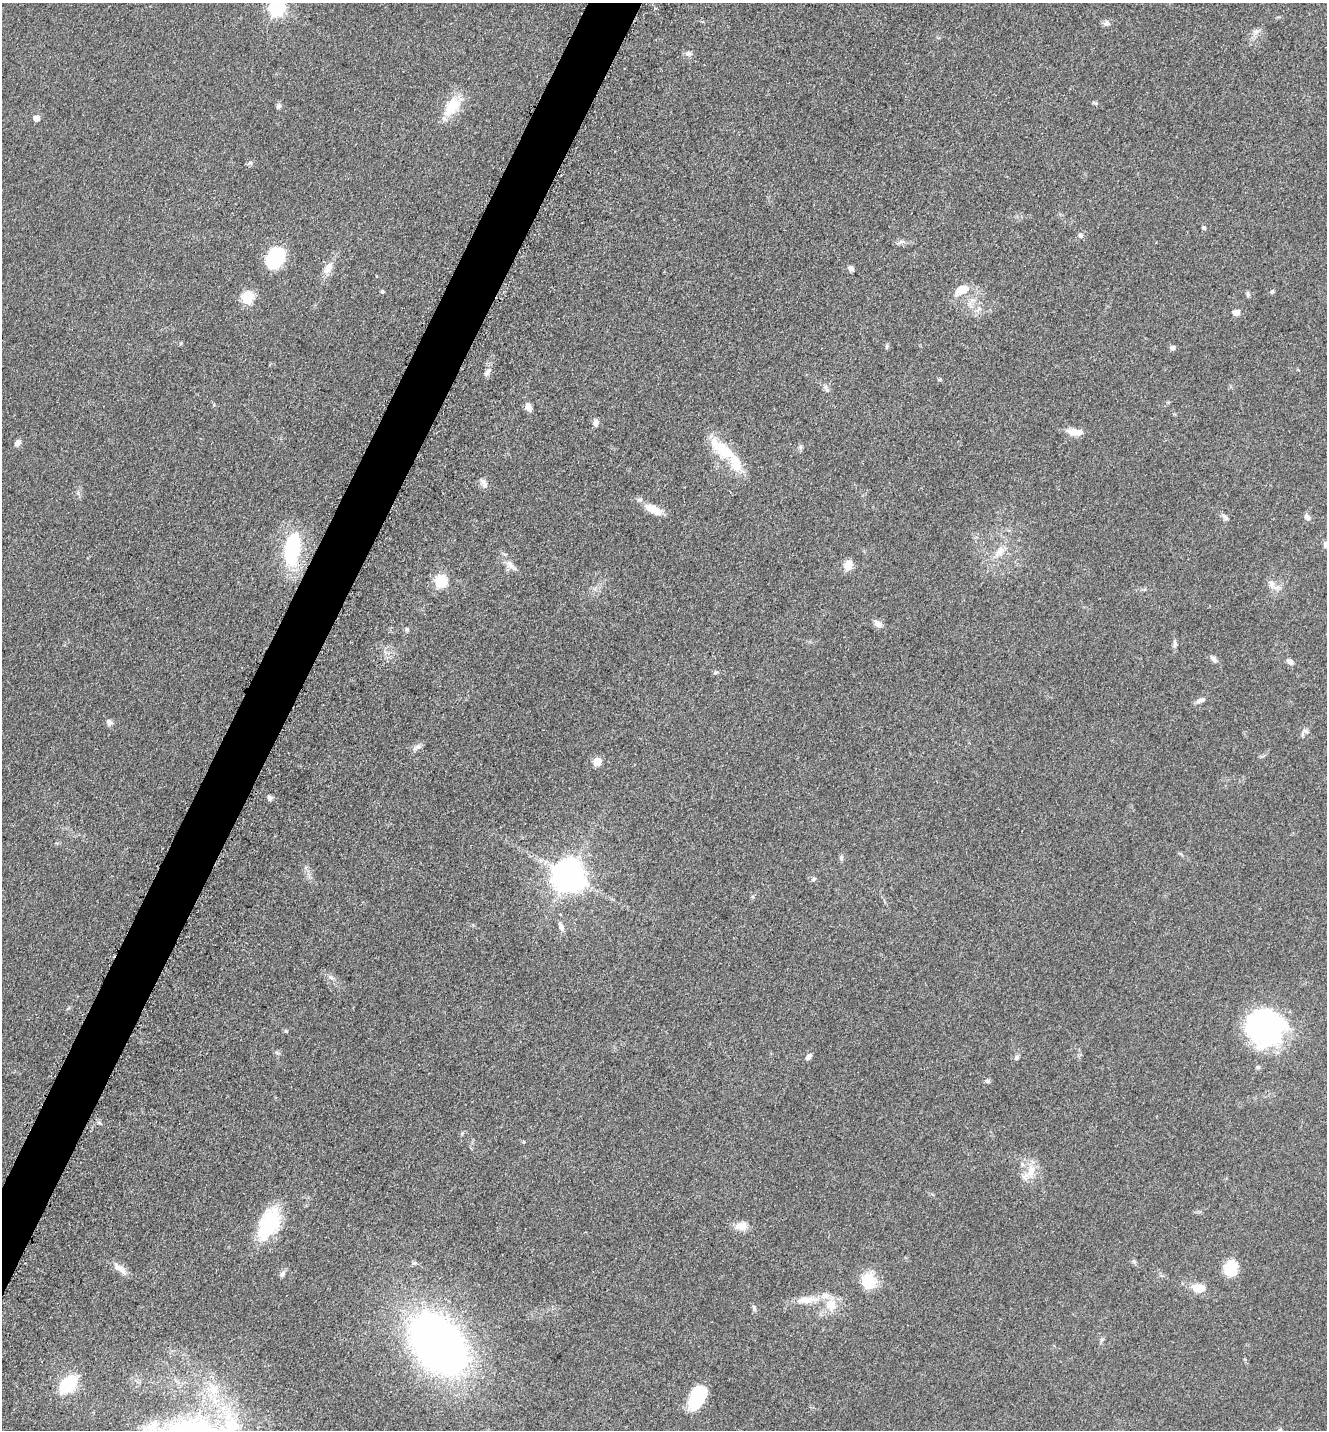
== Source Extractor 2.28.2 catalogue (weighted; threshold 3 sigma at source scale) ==
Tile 7 of 4 x 4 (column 3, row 2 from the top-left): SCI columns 2949-4273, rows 2899-4326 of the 5806 x 5774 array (HDU 1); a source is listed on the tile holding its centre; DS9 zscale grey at full resolution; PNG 1329 x 1432 px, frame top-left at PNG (2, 3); no overlay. Shown black and unused: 3% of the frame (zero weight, under 3 of 5 exposures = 4% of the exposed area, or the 3 px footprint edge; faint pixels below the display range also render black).
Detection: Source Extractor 2.28.2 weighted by HDU 2 'WHT'; one run over the whole footprint, this tile lists its part. Background 0.0644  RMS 0.006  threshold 0.0269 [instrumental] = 3 sigma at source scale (4.5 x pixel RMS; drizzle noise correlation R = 1.50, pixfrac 1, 0.05/0.05 arcsec/px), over >= 5 px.
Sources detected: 81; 2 inside a brighter listed object's ellipse — not listed separately; the other 79 listed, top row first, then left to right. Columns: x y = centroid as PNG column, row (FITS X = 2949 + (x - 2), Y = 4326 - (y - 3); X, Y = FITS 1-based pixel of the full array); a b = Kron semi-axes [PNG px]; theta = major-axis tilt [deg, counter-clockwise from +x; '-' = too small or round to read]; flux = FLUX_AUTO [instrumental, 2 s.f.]
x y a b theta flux
277 8 8 7 - 130
1106 23 9 7 0 2
1256 32 8 7 - 2.4
688 54 9 6 -13 2.2
279 106 7 6 - 1.5
452 107 25 13 53 18
36 118 5 5 - 6.4
1204 228 5 4 - 1.1
1080 235 7 6 - 1.7
901 242 10 4 13 1.6
275 258 21 14 65 38
328 268 16 9 63 5.9
851 268 6 6 - 2.1
962 290 16 10 25 9.4
382 291 5 5 - 0.84
1272 292 6 5 - 0.9
1248 294 8 4 -84 1.2
248 297 12 10 82 14
1236 313 7 6 - 3.8
887 347 8 4 90 0.92
1172 348 6 5 - 2.3
487 372 13 6 49 2.4
528 407 10 7 -72 3.9
596 423 9 6 90 2.9
1075 432 20 8 -3 5.9
17 443 8 6 55 2.7
800 447 7 4 72 1.2
724 451 43 14 -36 24
484 483 14 7 -61 2.8
653 509 26 10 -27 8.4
1225 517 11 5 -48 1.8
1307 517 9 6 -53 1.7
1326 545 10 7 -63 2.1
292 549 44 18 82 47
1000 552 20 9 47 7.3
510 565 20 7 -41 4.6
848 565 10 8 76 7.2
441 581 6 6 - 50
1272 584 10 8 -67 3.7
878 624 12 7 -31 3.4
407 629 6 5 - 1.1
1175 644 11 5 82 2
1214 659 12 6 -55 2
1290 662 8 6 -30 2.4
715 672 6 5 - 1.1
1201 700 12 6 22 2.4
109 722 8 7 - 2.1
1305 731 7 5 -31 1.5
417 747 12 6 37 2.5
597 762 5 5 - 16
270 798 7 6 - 1.7
841 858 7 4 90 1.1
569 876 11 9 -58 1100
814 879 7 5 28 1.2
561 927 14 6 -68 2.6
331 978 8 4 -19 1.4
1266 1028 40 38 -4 100
286 1031 5 4 - 0.73
809 1057 8 5 46 2.2
1016 1058 8 6 46 1.5
1258 1067 6 5 - 1.2
987 1081 6 5 - 1.3
524 1142 5 3 - 0.47
1031 1171 19 11 84 9.1
269 1224 37 20 63 39
741 1226 16 10 9 6.3
120 1268 23 8 -39 5.3
1231 1268 19 16 81 12
282 1274 8 6 57 1.9
868 1281 20 19 - 15
1198 1288 15 9 -7 10
807 1300 30 10 4 11
831 1305 18 14 79 10
754 1308 9 5 -75 1.4
438 1344 48 34 -51 430
68 1384 15 9 47 43
214 1389 14 14 - 10
697 1397 26 16 64 25
152 1427 27 23 77 21
Isophote crosses this tile's border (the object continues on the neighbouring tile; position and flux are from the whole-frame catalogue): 3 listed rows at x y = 277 8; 1326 545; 152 1427